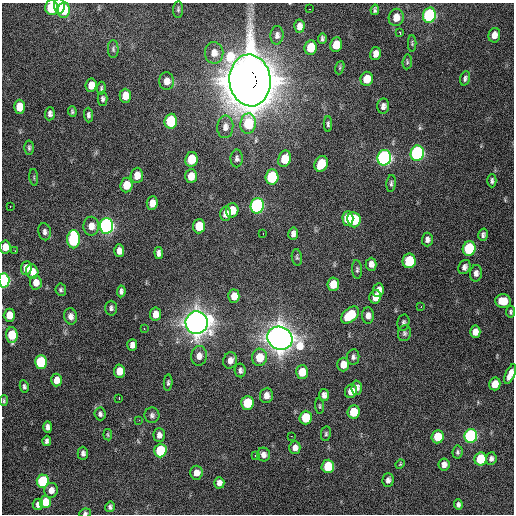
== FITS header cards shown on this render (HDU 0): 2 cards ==
NAXIS1  =                  512 / Axis length
NAXIS2  =                  512 / Axis length

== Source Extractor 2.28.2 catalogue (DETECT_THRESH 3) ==
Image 512 x 512 px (HDU 0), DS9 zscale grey, 1 PNG px = 1 image px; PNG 516 x 516 px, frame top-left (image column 1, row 512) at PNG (2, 3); each listed source drawn as its Kron ellipse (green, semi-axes under 4 px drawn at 4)
Background 2300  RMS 49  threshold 146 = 3 sigma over >= 5 px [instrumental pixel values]
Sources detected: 162; all 162 listed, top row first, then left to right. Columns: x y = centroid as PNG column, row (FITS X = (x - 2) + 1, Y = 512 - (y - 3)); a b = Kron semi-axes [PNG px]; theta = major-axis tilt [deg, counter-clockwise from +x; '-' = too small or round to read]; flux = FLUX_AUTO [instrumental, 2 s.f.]
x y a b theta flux
59 6 7 5 -88 1.3e+05
52 8 7 6 - 2.1e+05
178 9 8 5 84 5.9e+03
309 9 2 2 - 9.6e+03
64 10 7 6 - 1.4e+05
375 10 5 3 - 7.0e+03
429 15 7 6 - 5.9e+05
396 17 9 7 78 3.7e+04
299 26 6 5 - 1.9e+04
400 33 3 2 - 6.4e+03
277 35 9 6 86 1.3e+04
494 35 7 6 - 2.5e+04
322 39 5 4 - 6.9e+03
412 43 8 3 -90 4.5e+03
336 45 7 6 - 6.0e+04
311 47 7 6 - 9.1e+04
113 49 9 5 -89 7.3e+03
214 53 11 9 -89 2.9e+04
376 54 6 5 - 2.2e+04
407 62 7 4 84 4.7e+03
340 68 7 4 71 4.2e+03
465 78 7 5 72 7.5e+03
367 79 7 6 - 5.9e+04
250 80 26 20 -84 1.2e+07
167 81 9 7 89 2.4e+04
91 85 7 5 82 3.4e+04
101 88 6 4 84 5.6e+03
125 96 7 5 -89 4.6e+04
103 99 7 5 -89 7.6e+03
383 106 7 6 - 1.4e+04
19 107 7 5 89 6.4e+04
72 111 5 4 - 4.8e+03
50 114 7 5 85 1.1e+04
88 115 7 4 -88 8.3e+03
171 121 7 6 - 2.4e+05
248 124 10 7 82 1.4e+05
328 124 8 4 -90 6.1e+03
225 127 11 8 86 2.0e+04
29 148 7 4 87 6.3e+03
417 153 8 6 78 8.5e+05
237 158 9 6 89 1.0e+04
384 158 8 7 - 1.2e+06
191 159 7 6 - 8.2e+04
285 159 8 6 73 8.1e+04
321 164 8 6 66 9.5e+04
137 175 8 6 86 3.8e+04
191 176 7 5 87 4.2e+04
34 177 8 3 -85 4.2e+03
272 177 7 6 - 3.0e+05
492 181 6 4 90 8.5e+03
391 183 8 4 84 7.0e+03
126 185 7 6 - 6.3e+04
152 203 7 5 84 3.1e+04
10 206 3 2 - 3.0e+03
257 206 8 6 85 8.4e+05
232 210 7 6 - 5.6e+04
225 214 7 5 -88 2.2e+04
348 219 7 5 -89 1.3e+05
354 220 7 6 - 1.6e+05
91 226 9 8 - 3.1e+04
107 226 8 6 -89 1.3e+06
199 226 7 6 - 9.2e+04
45 232 8 6 -78 1.1e+04
263 233 2 2 - 2.7e+03
293 234 6 5 - 1.3e+04
483 235 6 4 74 8.1e+03
73 239 9 6 -89 4.1e+05
427 239 7 5 88 1.2e+04
5 247 6 5 - 3.5e+04
469 248 7 6 - 2.6e+05
15 251 3 2 - 3.1e+03
119 251 6 5 - 1.9e+04
159 253 6 4 -83 1.2e+04
297 257 8 5 -83 5.9e+03
409 261 7 6 - 1.7e+05
371 264 6 5 - 1.7e+04
464 267 7 5 63 1.2e+04
26 268 7 5 86 3.3e+04
357 269 9 5 -86 7.1e+03
32 272 7 6 - 3.5e+04
476 273 8 6 85 1.5e+04
4 280 7 5 -88 6.5e+05
36 283 7 6 - 2.8e+04
333 284 7 6 - 5.4e+04
61 290 6 5 - 6.7e+03
378 290 7 5 79 2.1e+04
121 291 6 4 83 1.1e+04
234 296 6 5 - 3.1e+04
375 297 7 5 79 3.2e+04
503 301 8 7 - 5.9e+04
421 307 2 2 - 2.6e+03
111 308 7 5 89 8.4e+03
511 312 6 4 80 6.1e+03
155 314 6 5 - 3.2e+04
9 315 6 5 - 5.1e+04
350 315 10 6 40 1.2e+05
368 315 8 6 -86 1.8e+04
71 316 8 6 -80 1.5e+04
197 323 11 11 - 3.9e+06
403 323 8 6 78 8.0e+03
144 328 3 2 - 1.3e+04
475 332 6 5 - 2.3e+04
404 333 8 6 78 8.3e+03
12 335 7 5 -89 1.3e+05
280 338 13 11 -27 4.1e+06
132 345 6 5 - 1.6e+04
199 356 10 8 84 2.3e+04
259 357 8 7 - 6.6e+04
353 357 8 6 82 9.8e+03
230 360 8 7 - 2.0e+04
41 362 7 6 - 2.6e+05
343 364 7 6 - 3.5e+04
240 370 7 5 -81 1.0e+04
119 371 6 5 - 5.0e+04
302 372 7 6 - 6.6e+04
510 374 10 4 67 2.8e+04
57 380 6 5 - 3.1e+04
168 383 8 4 86 6.5e+03
495 384 6 5 - 5.1e+04
24 386 6 4 -80 7.3e+03
357 388 7 5 87 1.5e+04
351 391 7 6 - 4.0e+04
266 395 7 6 - 1.9e+04
324 395 6 5 - 1.4e+04
119 398 3 2 - 5.5e+03
4 401 5 4 - 4.5e+03
247 403 7 6 - 1.5e+05
320 406 8 3 -85 4.1e+03
353 412 7 6 - 1.0e+05
100 414 6 5 - 8.3e+03
152 415 7 7 - 9.7e+03
306 418 7 6 - 1.3e+05
139 420 3 2 - 2.5e+03
48 427 5 4 - 1.4e+04
326 434 7 5 80 6.0e+03
108 435 6 3 -83 3.9e+03
159 435 7 5 -88 1.7e+04
291 436 3 2 - 3.3e+03
471 436 7 6 - 6.8e+05
438 437 6 6 - 9.7e+04
47 441 5 4 - 1.0e+04
295 448 6 5 - 1.8e+04
160 451 7 6 - 2.2e+05
458 452 6 5 - 6.8e+03
83 453 7 5 -90 1.1e+04
263 455 7 6 - 1.5e+04
255 456 2 2 - 2.6e+03
480 459 6 6 - 1.6e+05
491 459 6 5 - 1.0e+04
400 464 5 4 - 3.4e+03
444 465 6 5 - 1.8e+04
328 466 6 6 - 1.3e+05
196 473 7 6 - 2.8e+04
388 480 7 5 89 1.3e+04
43 481 6 6 - 2.5e+05
219 483 6 5 - 1.6e+04
51 490 7 6 - 2.3e+04
45 502 6 5 - 9.0e+04
38 504 6 5 - 1.6e+04
458 504 5 4 - 9.1e+03
110 507 5 4 - 7.6e+03
85 513 6 4 8 5.9e+03
At the frame edge (FLAGS 8, measured only in part): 4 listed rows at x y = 5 247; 4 280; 510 374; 85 513